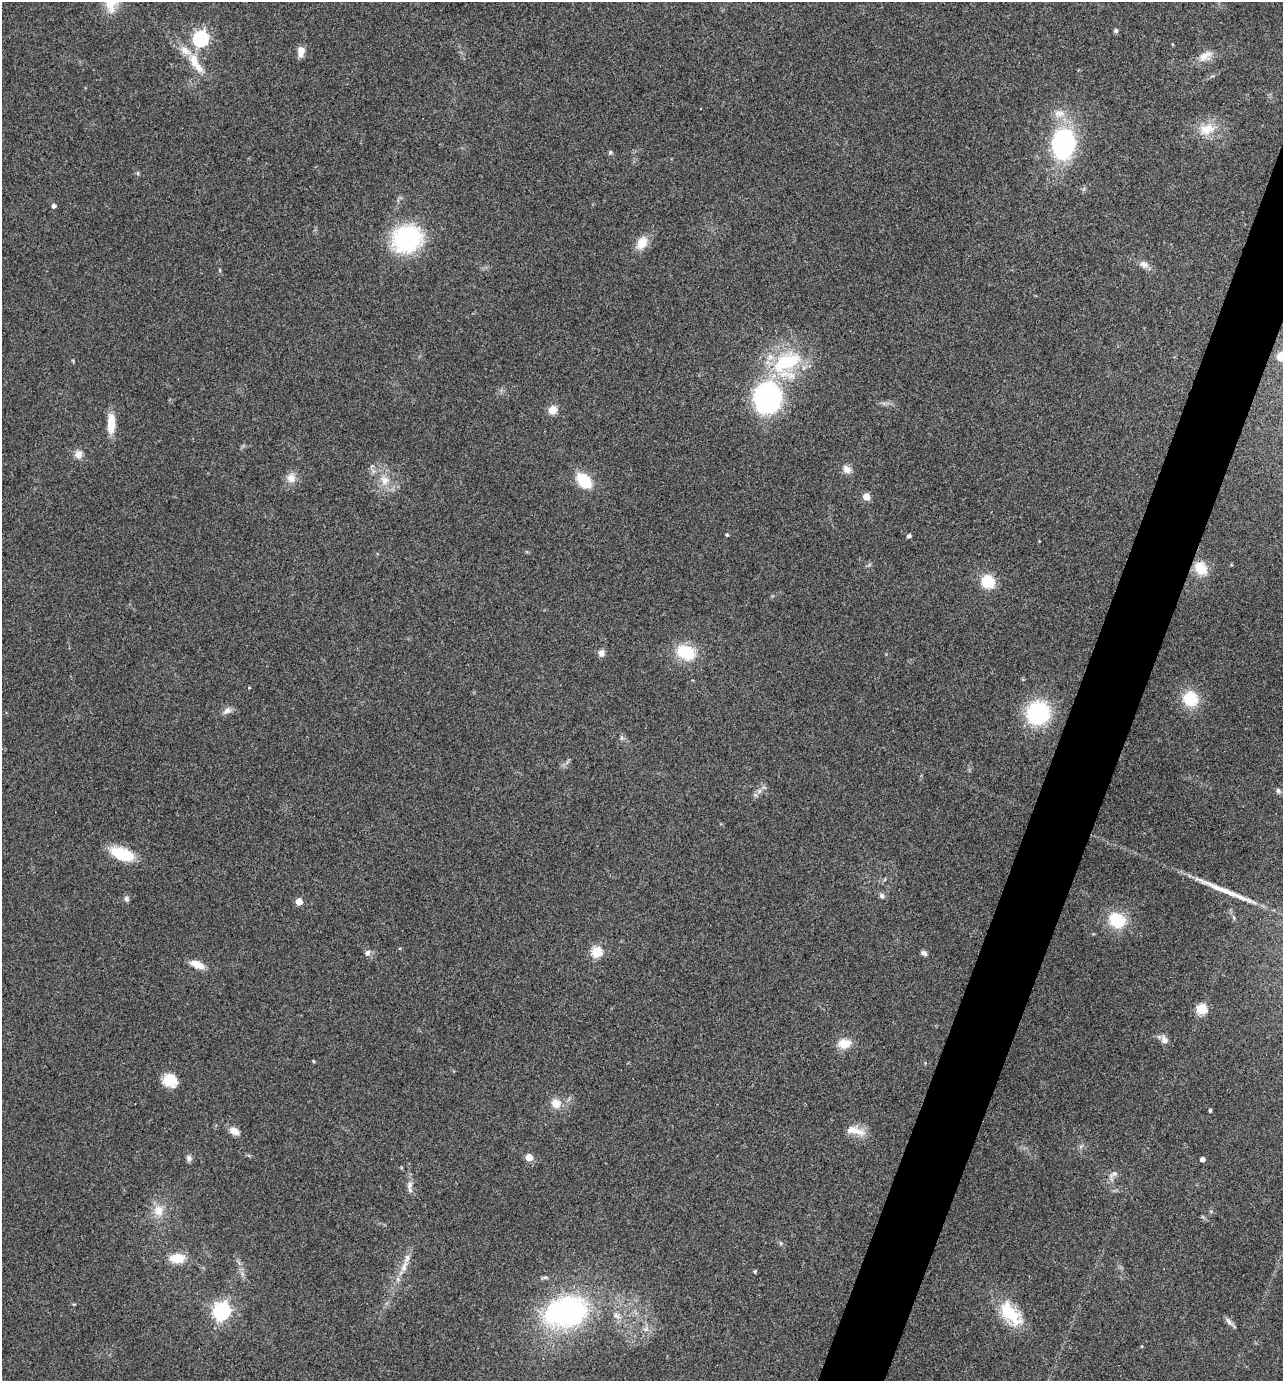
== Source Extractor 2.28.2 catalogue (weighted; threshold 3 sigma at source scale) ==
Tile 10 of 4 x 4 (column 2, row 3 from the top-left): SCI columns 1421-2701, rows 1384-2762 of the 5535 x 5521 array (HDU 1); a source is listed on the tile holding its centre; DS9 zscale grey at full resolution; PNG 1285 x 1383 px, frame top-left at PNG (2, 2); no overlay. Shown black and unused: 4% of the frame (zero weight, under 3 of 4 exposures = <1% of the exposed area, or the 3 px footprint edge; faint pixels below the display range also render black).
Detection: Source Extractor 2.28.2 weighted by HDU 2 'WHT'; one run over the whole footprint, this tile lists its part. Background 0.165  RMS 0.0072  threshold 0.0322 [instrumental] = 3 sigma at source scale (4.5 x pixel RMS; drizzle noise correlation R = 1.50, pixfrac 1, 0.05/0.05 arcsec/px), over >= 5 px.
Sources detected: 75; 1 long thin detection or spike segment (spike, bleed or trail) — not listed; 4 inside a brighter listed object's ellipse — not listed separately; the other 70 listed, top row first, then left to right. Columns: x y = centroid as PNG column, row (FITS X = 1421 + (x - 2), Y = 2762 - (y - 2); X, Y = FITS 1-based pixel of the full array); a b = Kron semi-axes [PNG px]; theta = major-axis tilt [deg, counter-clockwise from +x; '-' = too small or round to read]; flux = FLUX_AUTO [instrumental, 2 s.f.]
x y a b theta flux
1116 30 6 6 - 1.3
200 39 7 6 - 150
1172 44 4 3 - 0.7
301 51 11 6 89 7
1205 56 22 11 34 8
194 62 21 11 -71 13
1059 113 16 9 4 6.6
1207 129 23 15 17 15
1063 144 25 19 87 100
610 152 5 5 - 1.2
54 206 4 4 - 2.2
407 239 23 19 28 95
642 243 16 11 56 10
1144 264 15 8 -15 4.2
1281 356 7 6 - 11
786 362 48 24 25 54
767 398 23 20 81 150
553 410 9 8 - 8
111 423 24 9 88 12
78 454 11 10 - 4.4
847 469 12 9 -43 4.5
291 478 13 12 - 6
385 480 13 11 -86 7.8
584 481 15 10 -46 28
866 497 5 5 - 12
727 535 5 4 - 0.95
909 536 4 4 - 2.1
1201 568 16 12 -54 15
988 582 12 11 - 24
685 652 18 13 -24 30
601 653 9 7 -75 3
1190 699 20 19 - 20
227 711 12 7 26 3.5
1038 713 17 16 - 84
621 738 6 4 72 1.2
1278 790 7 6 - 1.7
756 795 7 4 -70 1.3
122 854 26 12 -20 26
882 896 7 6 - 1.8
126 899 7 7 - 1.7
299 901 5 5 - 9.8
1117 920 20 16 -35 25
596 952 5 5 - 49
367 953 7 6 - 2.3
924 953 7 6 - 2.1
197 964 16 8 -22 8.3
1201 1009 5 5 - 45
1164 1040 12 9 -67 3.7
844 1044 14 11 4 10
313 1061 4 4 - 0.77
170 1080 15 13 -9 14
556 1103 14 12 -50 7.4
1210 1111 4 3 - 1.1
234 1131 12 8 -30 5.5
858 1131 21 8 -15 8.1
529 1157 5 5 - 12
189 1158 8 7 - 2.3
1202 1159 4 4 - 3.1
1114 1174 14 7 27 3.4
410 1185 9 6 -90 3.2
158 1211 16 13 -85 9.7
177 1258 16 9 1 14
404 1267 16 7 67 5.8
755 1271 5 4 - 0.86
221 1311 7 7 - 260
566 1312 44 30 12 140
1010 1313 37 17 -47 28
617 1316 12 5 -38 3.1
1229 1321 12 5 -49 2.6
1142 1346 4 3 - 0.57
Isophote crosses this tile's border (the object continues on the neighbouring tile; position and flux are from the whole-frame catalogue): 1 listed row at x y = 1281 356